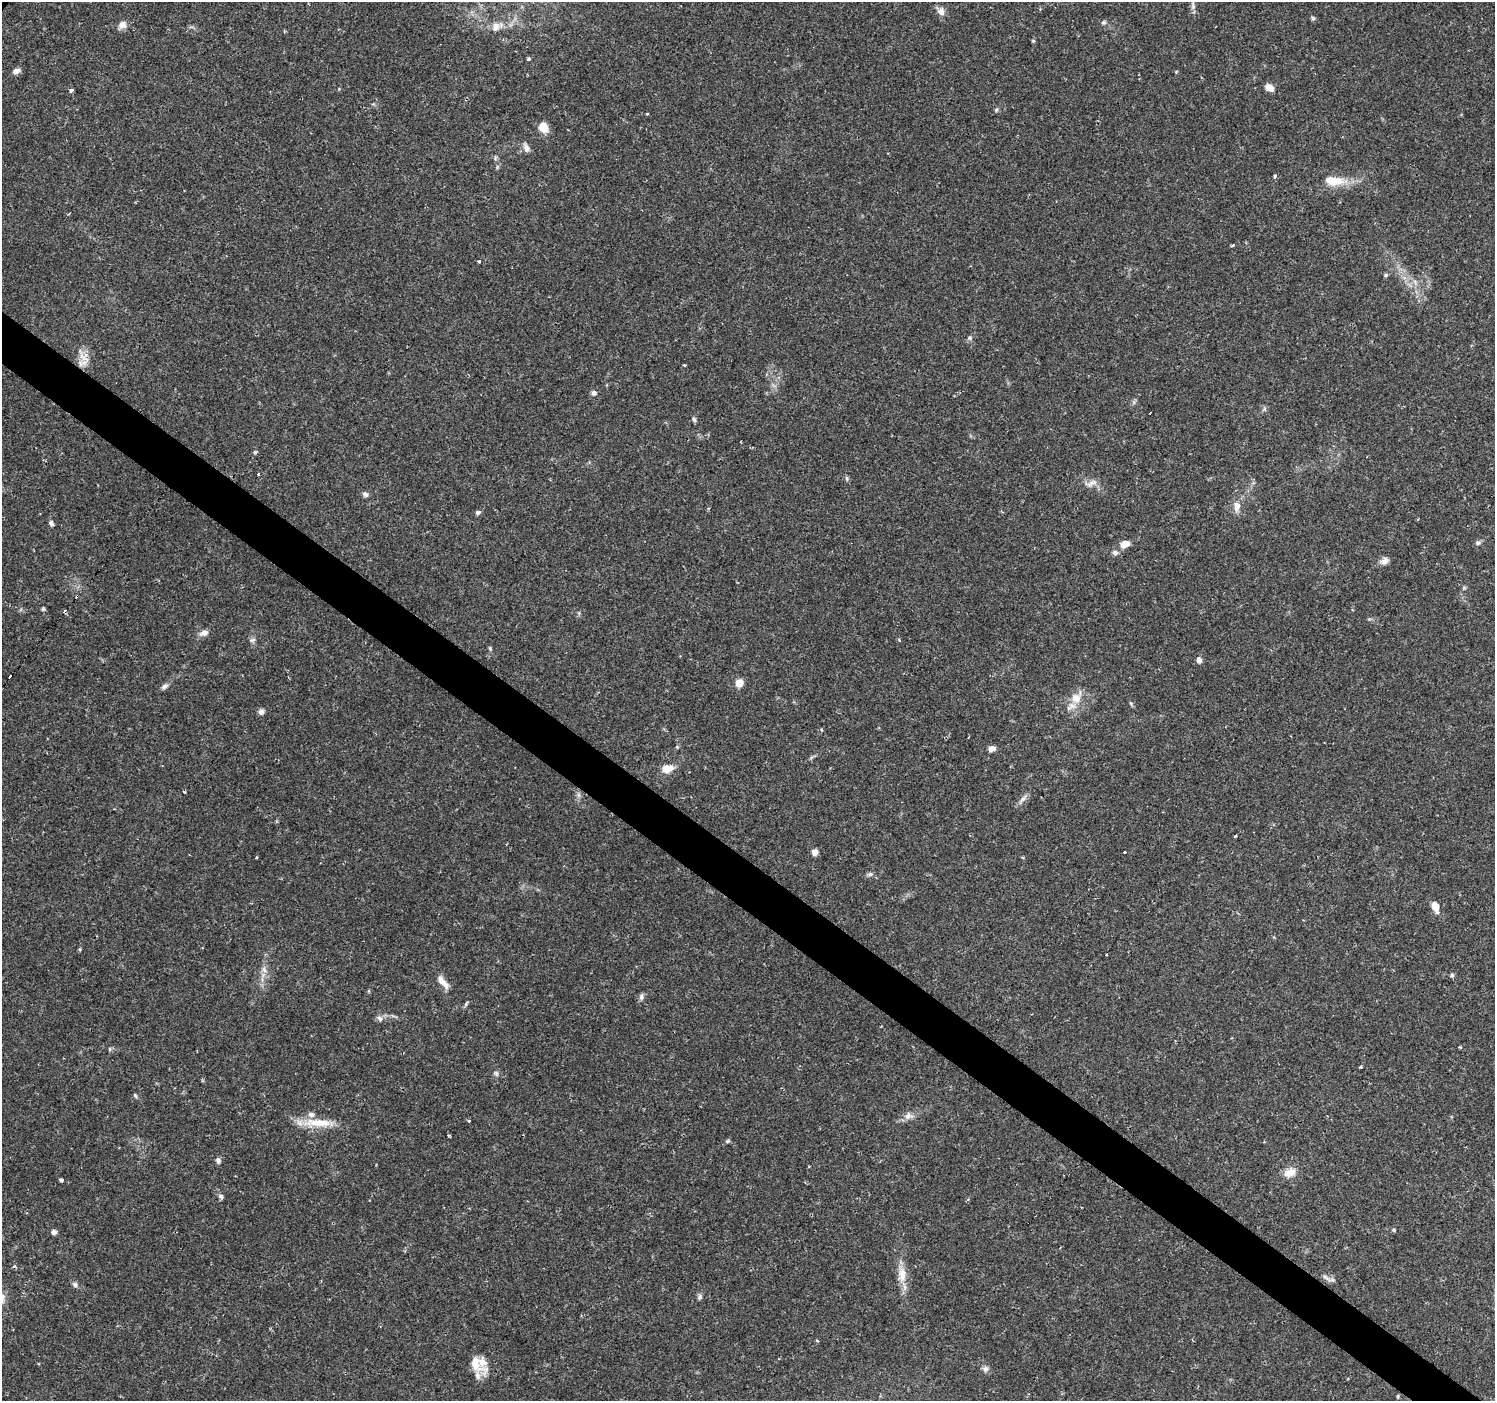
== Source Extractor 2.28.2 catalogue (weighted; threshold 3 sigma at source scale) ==
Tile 6 of 4 x 4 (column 2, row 2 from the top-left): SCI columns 1499-2991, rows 3039-4437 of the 5978 x 6011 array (HDU 1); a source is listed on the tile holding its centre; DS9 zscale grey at full resolution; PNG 1497 x 1403 px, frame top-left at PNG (2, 2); no overlay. Shown black and unused: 4% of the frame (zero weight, under 2 of 3 exposures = <1% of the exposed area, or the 3 px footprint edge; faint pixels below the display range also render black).
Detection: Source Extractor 2.28.2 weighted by HDU 2 'WHT'; one run over the whole footprint, this tile lists its part. Background 0.0292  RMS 0.0028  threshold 0.0125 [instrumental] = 3 sigma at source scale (4.5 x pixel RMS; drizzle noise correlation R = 1.50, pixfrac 1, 0.0396/0.0396 arcsec/px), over >= 5 px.
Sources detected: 101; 6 cosmic-ray / hot-pixel residue — not listed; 4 inside a brighter listed object's ellipse — not listed separately; the other 91 listed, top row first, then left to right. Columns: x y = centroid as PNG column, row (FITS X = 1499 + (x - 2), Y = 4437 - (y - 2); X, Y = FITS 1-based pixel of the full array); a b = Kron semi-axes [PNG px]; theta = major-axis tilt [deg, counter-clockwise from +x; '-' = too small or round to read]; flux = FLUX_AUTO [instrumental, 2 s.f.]
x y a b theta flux
1193 6 13 5 -80 1
941 12 11 9 -72 1.6
1313 18 5 5 - 0.47
1104 22 7 6 - 0.58
122 25 11 9 41 1.6
496 26 16 11 40 2.8
1033 41 5 4 - 0.32
529 59 5 4 - 0.48
16 71 10 6 22 1.1
1270 88 10 7 -31 2
71 90 4 4 - 0.71
996 110 7 3 71 0.38
648 114 3 3 - 0.53
543 127 13 10 -59 3.1
526 147 13 7 -64 1.3
495 158 7 4 72 0.41
1275 176 3 3 - 1.5
1334 181 25 12 -4 6.1
1233 245 4 3 - 1.2
478 261 4 3 - 0.37
1386 275 5 5 - 0.41
1415 282 7 5 -47 0.73
970 338 7 5 21 0.56
83 357 20 8 -47 2.7
684 365 3 3 - 0.37
594 393 7 6 - 0.85
694 419 7 5 -63 0.52
255 452 5 4 - 0.5
258 474 3 3 - 0.32
847 478 6 4 -88 0.42
1091 484 20 8 17 1.9
365 494 7 6 - 0.88
1237 506 13 8 87 2.2
478 512 7 5 24 0.6
51 523 7 5 -49 0.78
1478 543 9 5 21 0.63
1124 544 11 8 25 2.5
1115 553 7 6 - 0.9
1384 561 11 8 35 1.4
43 609 5 5 - 0.41
204 633 11 8 19 1.6
253 640 8 6 35 0.79
899 640 4 3 - 0.43
490 648 6 4 -70 0.39
1199 660 8 6 -69 1
739 683 6 6 - 4.9
164 686 10 6 39 0.98
1076 698 14 13 - 3.7
1131 703 5 5 - 0.39
261 712 7 6 - 1
821 730 4 3 - 0.26
968 737 3 2 - 0.26
677 747 4 4 - 0.3
992 749 9 6 16 1.3
667 769 12 8 19 3.5
184 792 3 3 - 0.28
579 795 7 4 -89 0.67
1023 799 17 5 50 1.2
1235 836 3 2 - 0.35
815 852 7 6 - 1.4
1124 852 3 3 - 1.7
256 858 4 2 - 0.24
870 874 8 5 6 0.66
1435 907 10 6 -70 3.4
1106 954 3 3 - 0.61
264 970 9 6 -63 1.3
1452 975 5 5 - 0.59
443 982 20 7 -48 2.8
641 997 9 6 80 0.85
380 1018 9 7 -53 0.98
1460 1047 3 3 - 0.44
110 1049 6 4 72 0.35
1361 1066 3 3 - 0.44
496 1073 8 6 -56 0.72
135 1095 6 4 -63 0.43
908 1116 12 8 10 1.7
469 1120 3 3 - 0.35
317 1123 44 10 -1 6.8
728 1141 6 5 - 0.42
218 1160 9 6 -68 0.76
1290 1172 19 11 23 2.9
61 1180 4 4 - 1.1
221 1196 7 6 - 0.66
1394 1230 5 4 - 0.37
54 1232 7 6 - 0.76
902 1274 23 11 -84 4.1
1325 1277 14 6 -33 1.2
75 1285 7 6 - 0.73
700 1297 7 6 - 0.71
475 1364 29 13 -52 4.6
985 1369 8 7 - 0.93